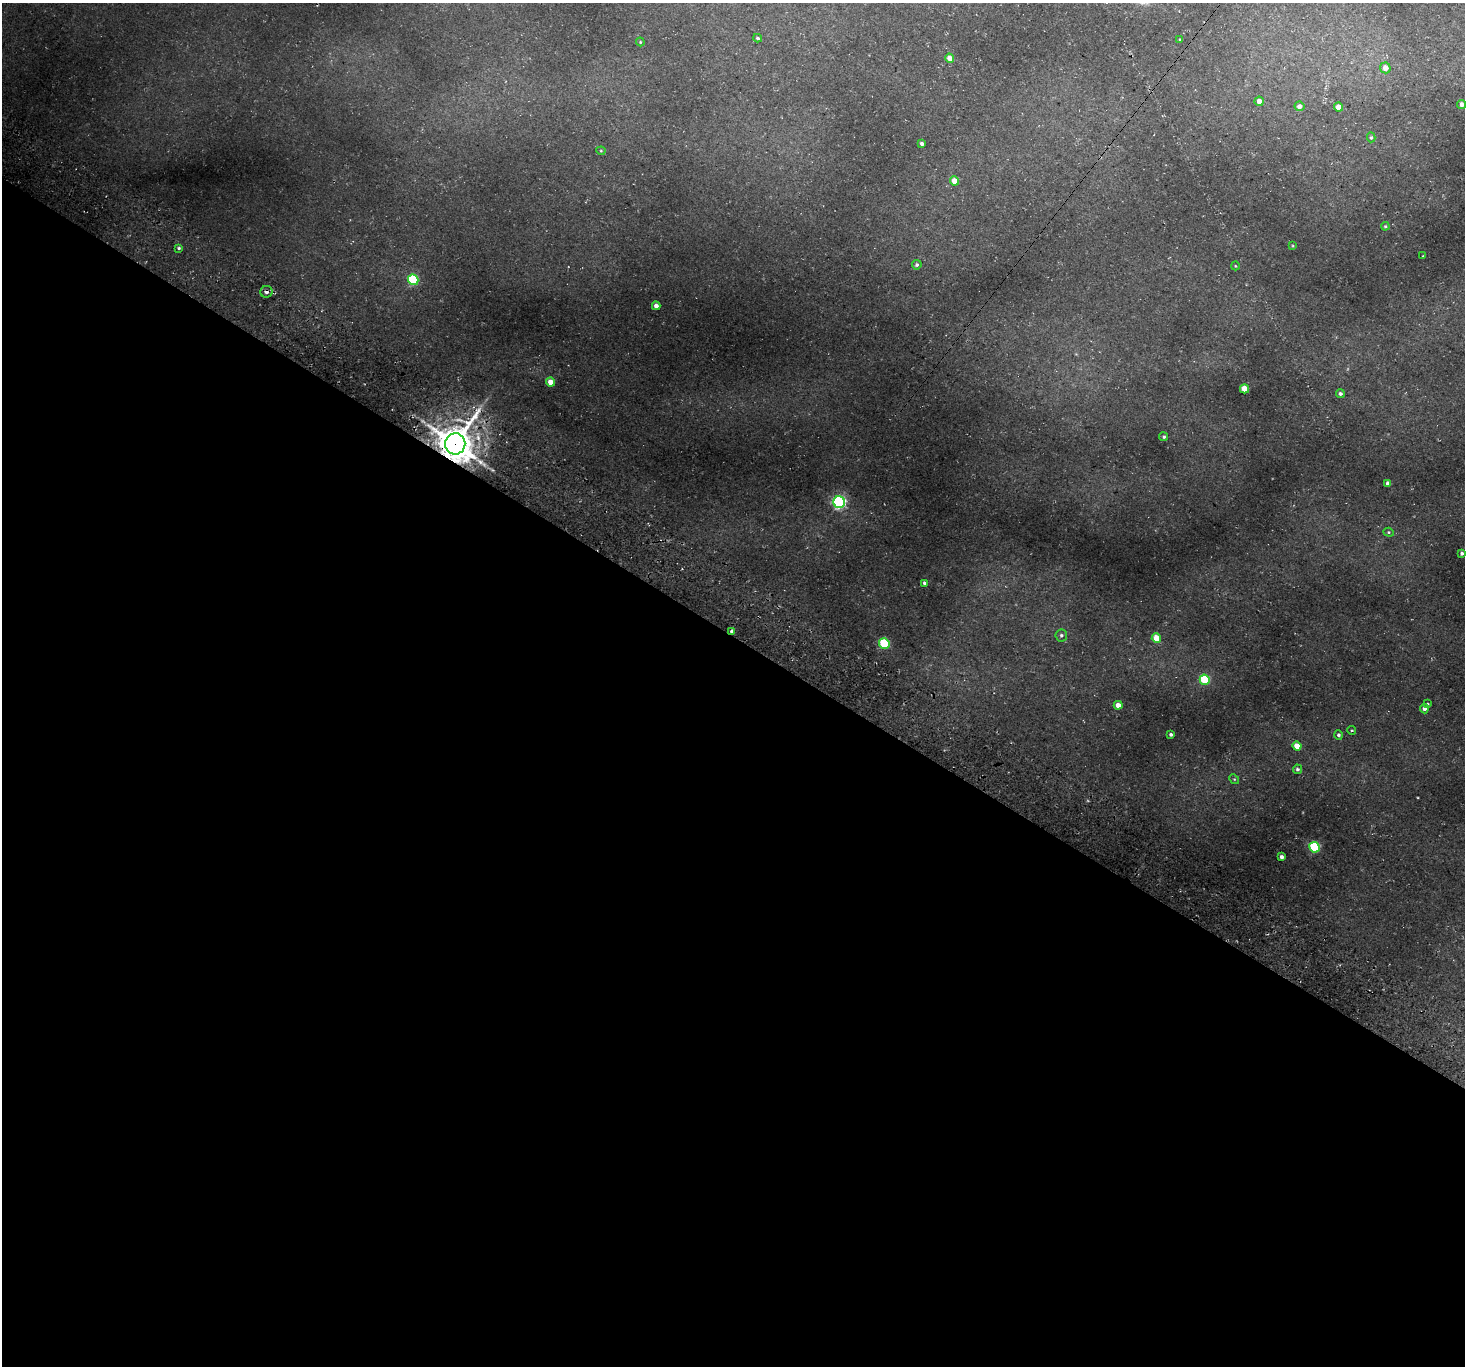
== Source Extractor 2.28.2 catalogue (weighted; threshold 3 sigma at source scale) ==
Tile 14 of 4 x 4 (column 2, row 4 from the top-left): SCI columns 1530-2992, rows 349-1712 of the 5988 x 6014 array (HDU 1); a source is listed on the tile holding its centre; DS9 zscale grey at full resolution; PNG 1467 x 1368 px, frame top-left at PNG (2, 3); each listed source drawn as its Kron ellipse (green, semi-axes under 4 px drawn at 4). Shown black and unused: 54% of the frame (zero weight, under 3 of 4 exposures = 5% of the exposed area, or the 3 px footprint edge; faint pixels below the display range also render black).
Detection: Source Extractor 2.28.2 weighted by HDU 2 'WHT'; one run over the whole footprint, this tile lists its part. Background 0.0418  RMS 0.0071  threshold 0.0321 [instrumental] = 3 sigma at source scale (4.5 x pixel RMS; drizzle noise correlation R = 1.50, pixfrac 1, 0.05/0.05 arcsec/px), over >= 5 px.
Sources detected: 49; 1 too faint to see at this stretch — neither listed nor drawn; the other 48 listed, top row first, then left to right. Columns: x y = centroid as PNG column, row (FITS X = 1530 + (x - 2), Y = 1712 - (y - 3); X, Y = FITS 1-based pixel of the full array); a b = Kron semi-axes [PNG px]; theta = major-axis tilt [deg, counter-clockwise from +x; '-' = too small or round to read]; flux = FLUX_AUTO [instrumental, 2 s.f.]
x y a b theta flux
758 38 4 4 - 1.1
1180 40 3 2 - 0.58
640 42 4 4 - 0.67
950 58 4 4 - 6.8
1385 68 5 5 - 6.8
1259 101 5 4 - 3.8
1462 104 4 4 - 3.2
1300 106 5 5 - 3.3
1338 107 4 4 - 6.7
1371 137 5 4 - 0.88
922 144 4 4 - 1.8
601 151 4 4 - 0.64
954 181 4 4 - 9.1
1385 226 4 4 - 0.76
1293 246 4 3 - 0.57
179 248 4 3 - 1
1423 256 2 2 - 0.41
917 265 5 4 - 1.4
1235 266 4 4 - 0.62
413 280 5 5 - 56
266 292 6 6 - 2.7
656 306 4 4 - 3.6
550 382 4 4 - 8.4
1244 389 4 4 - 14
1340 394 4 4 - 1.6
1164 437 4 4 - 0.97
455 444 10 10 - 2300
1388 483 4 4 - 3
839 502 6 5 - 150
1389 532 5 4 - 0.83
1462 553 4 3 - 1.5
924 583 4 3 - 1.3
732 631 4 4 - 2.3
1061 635 6 6 - 1.5
1156 638 5 4 - 12
884 643 5 5 - 41
1205 680 5 5 - 36
1427 704 4 3 - 0.96
1118 705 4 4 - 5.6
1424 709 5 4 - 2.5
1352 730 4 3 - 0.79
1171 734 3 3 - 1.3
1338 735 4 4 - 1.3
1297 746 5 4 - 11
1297 769 5 4 - 1.3
1234 779 5 4 - 0.85
1314 847 5 5 - 59
1282 857 4 3 - 2.1
Overlapping masked pixels (flux is a lower limit): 3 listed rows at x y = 266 292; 455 444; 732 631